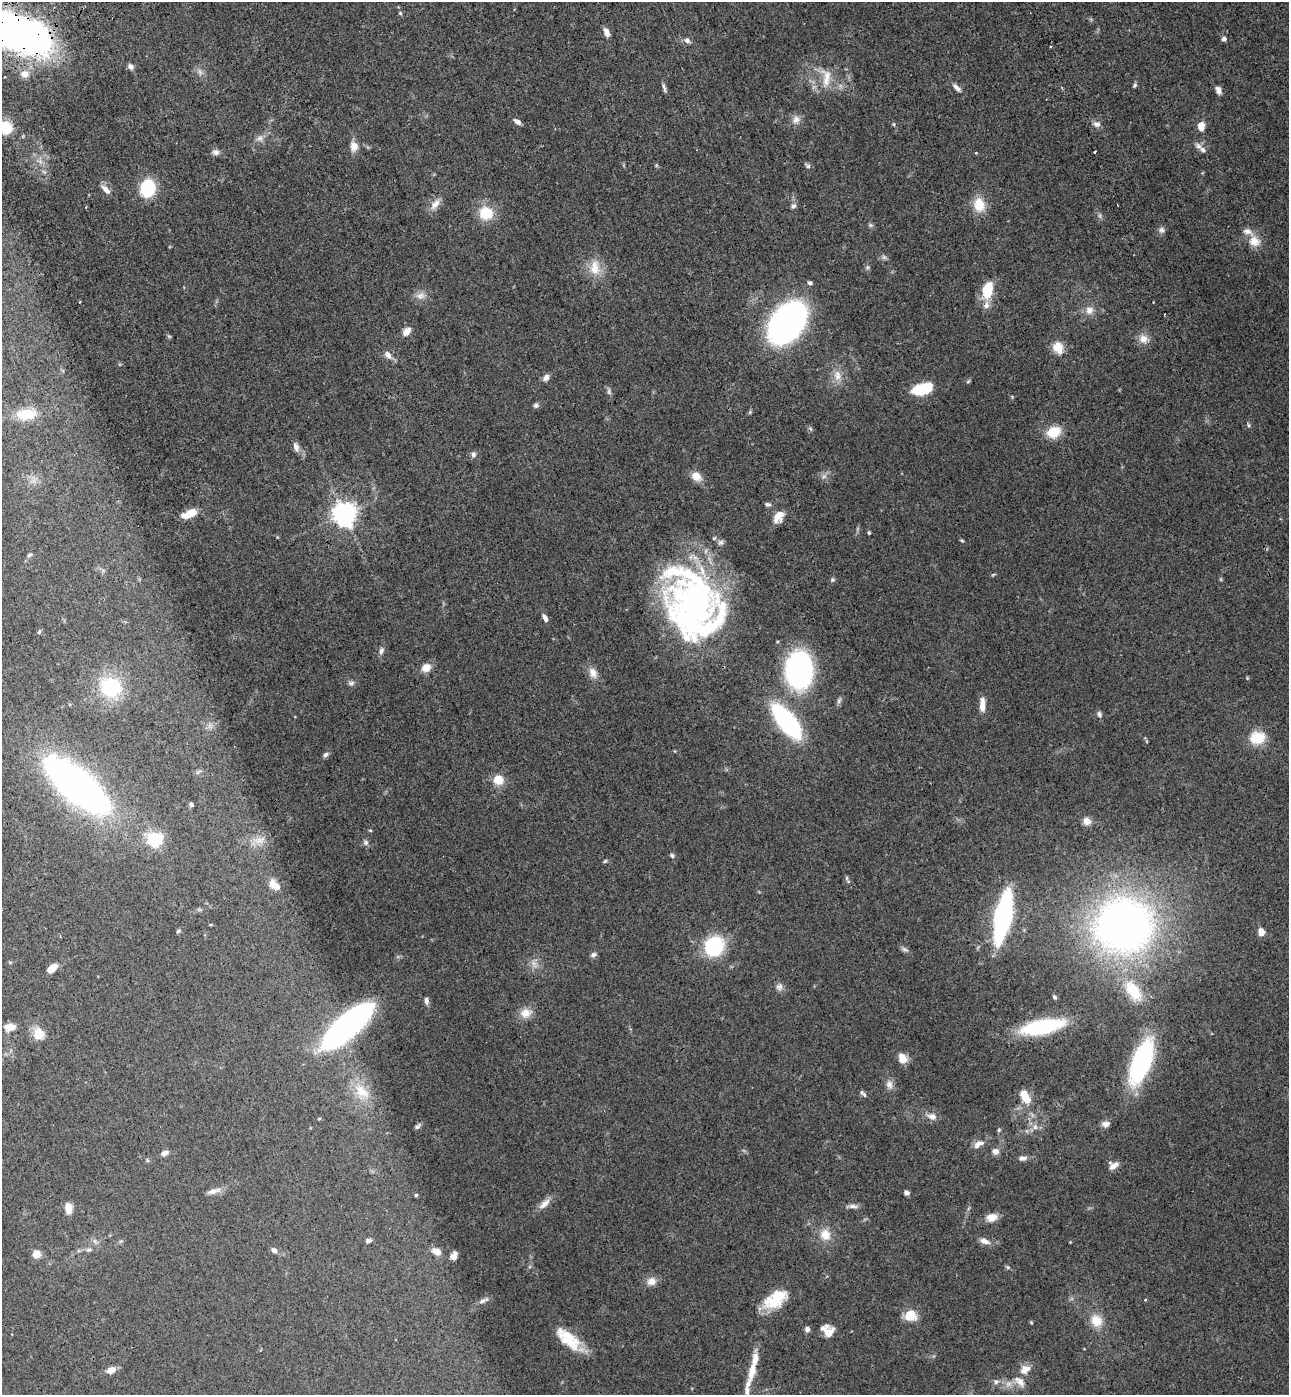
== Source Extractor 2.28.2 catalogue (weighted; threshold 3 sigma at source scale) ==
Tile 11 of 4 x 4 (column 3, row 3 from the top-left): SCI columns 2918-4204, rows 1505-2897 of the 5706 x 5794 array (HDU 1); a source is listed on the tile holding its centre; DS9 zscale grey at full resolution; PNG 1291 x 1397 px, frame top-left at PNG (2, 2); no overlay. Shown black and unused: <1% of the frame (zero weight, under 3 of 4 exposures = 6% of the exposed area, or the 3 px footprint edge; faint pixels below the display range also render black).
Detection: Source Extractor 2.28.2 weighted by HDU 2 'WHT'; one run over the whole footprint, this tile lists its part. Background 0.0787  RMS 0.0043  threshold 0.0195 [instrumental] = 3 sigma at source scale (4.5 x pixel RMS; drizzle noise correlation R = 1.50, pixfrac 1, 0.05/0.05 arcsec/px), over >= 5 px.
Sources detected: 167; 4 too faint to see at this stretch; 2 inside a brighter object's white glare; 2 cosmic-ray / hot-pixel residue — not listed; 8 inside a brighter listed object's ellipse — not listed separately; the other 151 listed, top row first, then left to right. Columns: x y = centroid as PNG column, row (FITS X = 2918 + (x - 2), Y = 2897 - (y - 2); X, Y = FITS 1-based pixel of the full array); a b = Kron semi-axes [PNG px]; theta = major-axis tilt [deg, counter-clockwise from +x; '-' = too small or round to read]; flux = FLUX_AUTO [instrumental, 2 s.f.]
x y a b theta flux
400 13 5 4 - 0.48
17 33 50 24 -19 280
607 33 11 6 -71 2.3
1224 39 5 5 - 1.2
687 40 7 6 - 1.6
131 67 7 6 - 1.5
25 74 10 9 - 3.4
826 78 26 11 -90 6.4
1134 85 6 5 - 0.67
956 87 13 5 -43 1.7
664 88 13 3 -69 1
1218 90 8 6 -68 2
796 120 11 8 44 2.4
517 122 8 5 -33 1.8
894 124 5 3 - 0.42
1097 124 10 6 -9 1.7
1201 126 10 7 -89 3.6
6 128 7 6 - 27
260 138 9 6 15 1.7
354 146 11 9 -85 3.3
1203 150 10 7 -39 1.9
1095 151 3 3 - 0.91
216 152 8 7 - 1.6
808 166 6 6 - 0.83
147 188 13 10 79 26
106 189 16 6 -47 2.3
435 204 17 8 49 3.2
979 204 19 14 -79 7.2
793 206 8 5 14 0.96
486 213 14 13 - 12
870 225 7 4 -89 0.71
1161 230 8 7 - 1.4
1254 241 15 13 -39 5.1
594 268 22 14 -88 7.2
810 283 6 5 - 0.77
988 289 20 12 79 10
420 296 11 9 20 2.7
1089 310 11 10 - 3.1
787 323 29 19 54 180
406 332 9 6 51 3.8
169 336 6 4 -19 0.49
1143 339 12 11 - 3.5
1058 348 15 12 -67 5.2
388 355 11 7 -52 2.2
837 375 15 9 -78 3.7
546 378 9 7 56 1.9
923 389 20 10 16 15
609 392 9 4 -70 1
536 405 8 5 8 0.94
26 414 24 13 1 12
1248 425 6 3 -71 0.56
1054 432 15 12 22 8.6
296 447 11 7 -68 2.1
473 454 7 6 - 1.2
696 476 13 10 -30 4.1
824 476 7 4 19 0.89
767 504 8 4 -9 0.91
190 514 15 7 24 7.4
344 514 7 7 - 350
778 516 15 9 53 5.1
869 533 4 3 - 0.5
962 541 6 3 -20 0.48
721 542 8 7 - 1.2
29 555 6 5 - 0.84
832 580 6 5 - 0.67
697 603 76 52 -50 150
545 618 8 5 -58 2.1
39 632 6 4 46 0.55
381 651 9 5 62 1.3
426 667 11 9 30 4.2
799 670 29 21 88 93
593 672 14 9 -69 3.4
351 683 6 6 - 0.99
111 687 27 24 -21 25
982 705 16 6 88 4.1
1099 714 8 5 -81 1
787 722 29 11 -52 81
1257 738 18 15 9 9.4
326 755 8 6 44 1
498 780 11 10 - 6
77 785 52 20 -40 240
191 804 4 4 - 0.9
1087 821 10 9 - 2.6
370 830 5 3 - 0.37
154 839 6 6 - 98
259 840 15 6 31 3
366 843 7 6 - 1.2
672 855 6 5 - 0.78
605 861 6 4 44 0.54
275 885 14 7 -40 4.8
1003 917 32 10 79 130
1124 925 44 40 8 260
178 931 6 4 46 0.61
1261 932 7 6 - 3.6
714 946 17 15 48 34
593 954 8 6 30 1.2
52 968 10 6 39 5.6
779 987 9 8 - 1.7
1133 991 31 16 -56 14
1054 997 5 4 - 0.73
426 1000 7 5 -78 1.5
525 1013 14 12 13 4.3
347 1025 52 17 41 120
12 1027 12 8 20 3.1
1042 1027 32 11 11 51
38 1034 11 10 - 7.2
902 1058 12 9 -56 4.1
1141 1061 36 14 70 71
889 1084 12 9 -66 2.3
362 1091 25 15 -37 9.2
863 1094 11 4 -48 0.92
1027 1100 11 10 - 4.2
932 1116 12 9 -23 2.5
1106 1124 9 7 9 2
417 1127 9 5 40 0.97
1035 1127 7 6 - 1.4
999 1130 5 4 - 0.55
978 1144 14 7 29 2.8
995 1151 8 7 - 2.1
165 1153 8 5 16 2.1
1022 1158 10 6 5 1.7
1114 1166 13 7 35 2.7
212 1191 13 7 10 2.3
906 1193 6 5 - 1.2
416 1195 4 4 - 0.57
544 1204 19 7 42 3.1
853 1206 13 5 -3 1.7
68 1208 7 5 -81 7
991 1217 12 9 13 3.8
825 1235 15 14 - 5.6
368 1241 5 4 - 1.5
984 1241 12 6 -21 2.6
89 1250 7 4 18 0.87
274 1250 7 6 - 1.6
437 1252 11 7 -25 3.3
36 1254 5 5 - 13
454 1256 8 6 64 2.4
1008 1267 6 5 - 0.63
651 1282 12 10 18 3
482 1301 8 6 18 1.2
774 1301 23 19 20 12
910 1315 9 8 - 11
1096 1321 14 12 -49 6.8
807 1329 5 5 - 1.8
828 1332 12 9 -41 5.9
570 1342 31 15 -24 11
1025 1369 13 9 30 3.7
111 1370 7 6 - 4.7
752 1370 30 10 77 8.7
1019 1381 18 8 -44 3.3
996 1382 8 7 - 1.3
Overlapping masked pixels (flux is a lower limit): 1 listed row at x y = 17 33
Isophote crosses this tile's border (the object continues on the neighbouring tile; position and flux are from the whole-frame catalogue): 2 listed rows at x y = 17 33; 6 128